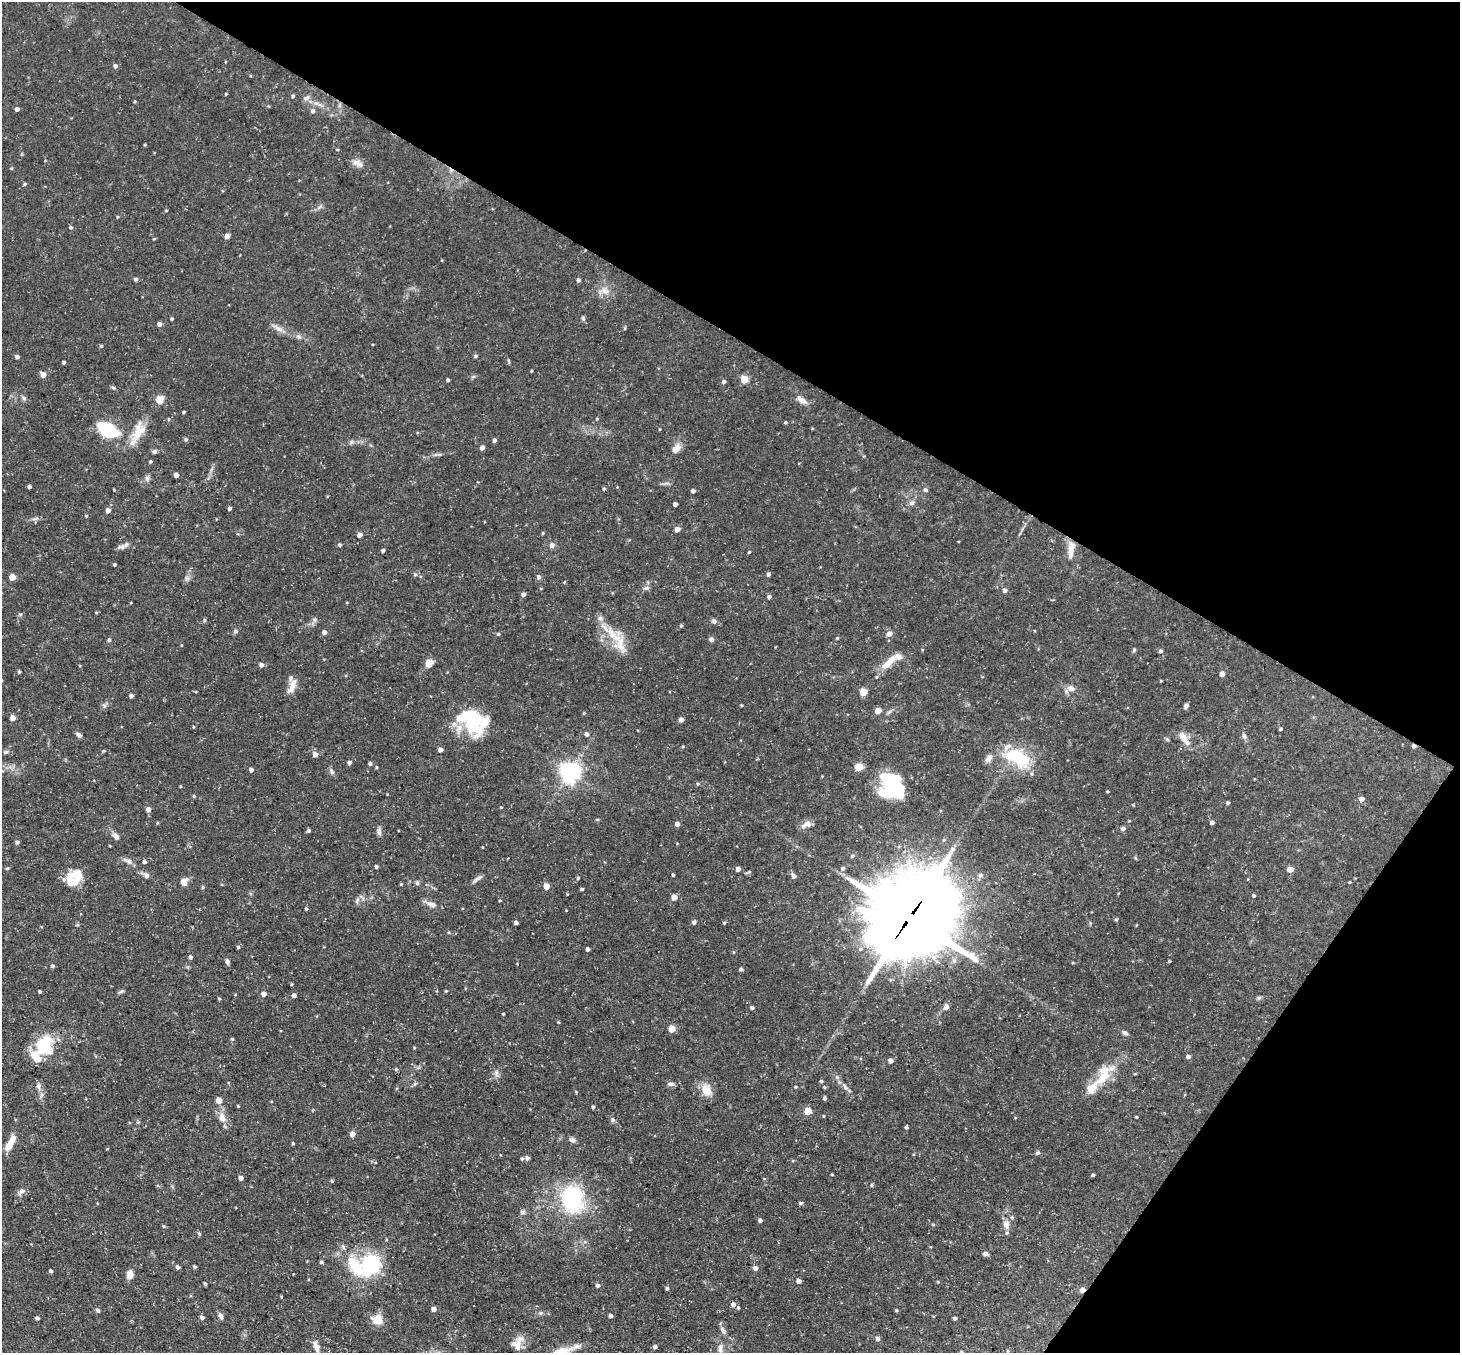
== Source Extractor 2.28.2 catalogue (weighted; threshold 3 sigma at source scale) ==
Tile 8 of 4 x 4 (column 4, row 2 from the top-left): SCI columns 4377-5834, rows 2993-4343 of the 5834 x 5843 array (HDU 1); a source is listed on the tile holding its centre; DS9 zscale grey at full resolution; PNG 1462 x 1355 px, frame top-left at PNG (2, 2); no overlay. Shown black and unused: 31% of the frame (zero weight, under 3 of 5 exposures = <1% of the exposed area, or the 3 px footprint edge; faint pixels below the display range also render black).
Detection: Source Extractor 2.28.2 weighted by HDU 2 'WHT'; one run over the whole footprint, this tile lists its part. Background 0.0791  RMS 0.0042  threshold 0.0187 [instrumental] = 3 sigma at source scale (4.5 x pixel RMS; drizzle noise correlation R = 1.50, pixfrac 1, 0.05/0.05 arcsec/px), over >= 5 px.
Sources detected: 305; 7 inside a brighter object's white glare — not listed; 18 inside a brighter listed object's ellipse — not listed separately; the other 280 listed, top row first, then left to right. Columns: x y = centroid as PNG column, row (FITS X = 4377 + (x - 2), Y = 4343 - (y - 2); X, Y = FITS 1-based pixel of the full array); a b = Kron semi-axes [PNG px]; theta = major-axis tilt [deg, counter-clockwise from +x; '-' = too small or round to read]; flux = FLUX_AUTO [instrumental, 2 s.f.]
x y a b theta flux
115 66 5 4 - 1.2
226 94 3 3 - 0.31
293 96 4 4 - 0.69
307 98 10 6 39 1.4
135 101 4 3 - 0.38
17 109 4 4 - 1.4
313 111 6 5 - 1.2
358 163 15 8 -27 2.4
11 168 5 3 - 0.38
25 184 5 4 - 0.51
320 207 10 3 40 0.86
166 210 4 3 - 0.34
117 217 4 3 - 0.37
71 227 5 4 - 0.65
227 236 4 4 - 2.7
154 239 4 3 - 0.4
136 279 5 4 - 0.85
578 280 4 4 - 1
605 291 12 8 -19 2.9
583 318 7 5 -76 0.74
172 319 3 3 - 0.54
159 324 4 4 - 1.9
625 328 5 3 - 0.4
278 329 14 5 -36 2.2
299 337 8 5 -30 1.1
101 346 4 4 - 0.51
475 356 5 4 - 0.66
17 357 4 4 - 1.2
64 362 3 3 - 0.72
532 371 4 3 - 0.34
43 374 5 4 - 3.4
744 379 5 5 - 11
448 380 3 3 - 0.77
724 382 5 4 - 0.96
113 388 6 4 -21 0.6
24 398 7 5 -19 0.98
160 400 5 5 - 13
802 400 15 7 -36 2.8
184 412 4 3 - 0.44
597 419 4 4 - 0.35
785 422 4 3 - 0.46
660 429 4 3 - 0.32
108 430 18 10 -30 28
138 431 29 13 61 8.1
186 439 5 4 - 0.76
494 440 4 4 - 1.3
482 448 4 4 - 2
676 449 13 9 49 3
154 451 6 5 - 0.93
151 462 4 4 - 0.55
176 475 4 4 - 2.1
147 478 8 6 -89 1.1
29 487 3 3 - 0.86
604 489 5 4 - 0.55
925 490 6 5 - 1.1
693 491 4 4 - 1.1
912 503 8 5 27 1.2
675 504 4 4 - 1.4
229 508 4 3 - 0.87
108 510 5 4 - 2.2
86 516 4 4 - 0.41
35 519 11 3 15 1
677 529 4 4 - 2.8
543 533 4 3 - 0.46
360 535 4 4 - 2.4
340 545 4 4 - 0.8
552 545 7 7 - 1.4
121 547 12 6 2 1.5
383 550 4 3 - 0.9
1071 550 24 8 83 4.4
749 552 4 3 - 0.39
114 564 3 3 - 0.59
415 574 6 4 1 0.59
768 574 4 4 - 1
12 577 4 4 - 5.6
539 577 6 5 - 1.1
187 578 7 5 -45 0.99
541 588 4 3 - 0.33
646 588 8 5 1 1.1
1005 590 5 5 - 1.3
523 594 4 4 - 1.3
769 597 5 4 - 1.1
20 614 6 4 0 0.59
315 620 7 6 - 1
714 621 7 6 - 1.1
681 626 4 4 - 0.52
235 631 7 5 21 0.78
324 632 4 4 - 2.1
498 634 5 4 - 0.53
889 634 6 5 - 2.8
837 638 4 3 - 0.37
711 639 6 5 - 0.97
109 640 5 4 - 0.81
620 643 33 14 -66 9.5
181 645 4 3 - 0.32
1134 650 6 4 47 0.55
1160 651 5 4 - 0.95
429 663 10 8 42 3.2
888 663 26 9 43 5.8
261 665 5 5 - 1.5
19 671 4 3 - 0.57
1222 674 5 4 - 2.1
1161 681 3 3 - 0.32
293 683 16 8 72 3.5
1071 688 11 8 -22 2.5
863 692 5 5 - 10
131 696 4 4 - 1
104 705 7 4 -19 0.75
1186 706 6 5 - 1.1
878 710 5 4 - 4.8
584 713 4 3 - 0.42
13 718 4 4 - 3.7
471 719 30 14 83 15
681 719 4 4 - 1.9
193 727 4 3 - 0.32
1280 729 4 4 - 0.57
587 734 5 5 - 1.2
79 735 8 5 -44 1.1
1244 736 9 6 -67 1.2
1182 737 15 8 -57 3.9
1167 739 5 5 - 0.58
1414 746 4 4 - 1.1
440 750 4 4 - 1.7
104 751 4 4 - 0.43
6 752 6 5 - 0.7
315 754 5 5 - 2.1
1017 757 34 18 -27 21
989 758 12 7 52 2.2
349 763 4 4 - 1.1
370 763 4 4 - 0.9
377 767 4 3 - 0.43
859 767 5 5 - 12
251 770 4 4 - 1.3
332 771 9 6 -60 1.1
570 772 7 7 - 260
698 784 5 4 - 0.47
892 786 34 14 63 15
194 796 4 4 - 0.53
1361 799 5 5 - 2.3
1228 803 4 4 - 0.67
501 807 4 3 - 0.32
148 809 5 5 - 1.8
1212 822 4 4 - 1.3
677 824 4 4 - 1.8
806 824 15 7 25 2.4
1123 828 5 5 - 1.2
308 830 4 4 - 0.85
379 832 9 6 -78 1.5
116 836 10 6 -62 1.5
17 842 5 5 - 0.72
482 847 3 2 - 0.27
853 856 6 4 21 0.62
128 861 14 6 -24 1.8
144 862 4 4 - 0.86
376 867 4 4 - 0.78
7 868 5 4 - 0.49
843 868 5 5 - 0.94
738 869 4 4 - 2
1290 869 5 4 - 4.8
146 875 8 6 -43 1.3
673 875 3 3 - 0.52
981 875 7 6 - 1.2
793 876 5 5 - 1.5
578 878 4 4 - 0.55
76 879 26 14 58 7.7
477 879 16 5 34 1.4
184 882 9 8 - 2.3
1350 882 4 3 - 0.32
417 883 6 5 - 0.78
401 884 4 3 - 0.39
546 886 5 4 - 4.6
203 887 5 4 - 0.51
582 889 4 3 - 0.61
1254 896 4 4 - 0.57
674 897 4 4 - 4
357 900 8 4 47 1
500 901 4 2 - 0.36
431 904 13 7 -21 2.6
306 909 4 4 - 0.5
910 917 30 26 43 4900
1116 920 5 4 - 0.52
694 922 5 5 - 0.93
516 923 4 3 - 1.2
724 923 4 4 - 0.46
238 947 4 4 - 0.6
588 949 4 4 - 1.2
733 952 5 3 - 0.34
190 957 4 4 - 0.84
227 961 9 4 -80 1
1169 961 3 3 - 0.41
1073 963 5 3 - 0.38
52 966 4 4 - 0.74
741 969 4 4 - 0.82
292 984 5 3 - 0.41
40 991 3 3 - 0.58
446 991 4 3 - 0.41
121 992 9 3 21 0.58
264 994 5 5 - 2.2
294 995 4 4 - 1.6
1259 998 7 5 20 0.7
219 999 4 3 - 0.49
946 1007 8 7 - 1.5
752 1008 4 3 - 0.88
503 1014 4 3 - 0.42
672 1029 5 5 - 8.4
1125 1033 7 5 -32 1.2
232 1039 4 4 - 0.55
44 1044 26 18 61 17
414 1048 4 3 - 0.36
1188 1056 5 4 - 1.1
891 1061 4 4 - 2.2
496 1072 8 6 -88 1.3
1102 1078 35 13 39 10
821 1081 4 3 - 0.56
671 1084 8 5 -3 1.2
39 1086 8 7 - 1.5
796 1087 4 4 - 0.42
845 1087 13 6 -56 1.8
706 1090 17 13 -65 5.2
576 1092 4 3 - 0.34
824 1098 4 4 - 0.76
219 1100 5 4 - 4.1
238 1106 3 3 - 0.31
593 1107 4 3 - 0.69
808 1111 5 4 - 9.4
222 1117 12 9 -74 3.6
1136 1117 3 2 - 0.45
613 1120 6 6 - 0.9
907 1127 3 3 - 0.73
352 1134 5 4 - 2.8
572 1140 8 6 -20 1.4
293 1143 4 3 - 0.45
10 1144 21 7 62 5.6
1038 1153 6 5 - 0.68
527 1158 5 5 - 1
522 1159 5 4 - 0.63
832 1174 4 2 - 0.36
1093 1175 4 3 - 0.59
241 1178 4 4 - 1.8
332 1181 4 4 - 0.51
872 1185 5 3 - 0.44
22 1191 10 6 47 1.8
572 1199 31 23 -74 37
800 1203 5 4 - 0.68
760 1220 4 4 - 1.2
933 1224 4 4 - 0.41
1006 1225 12 8 -84 2.7
199 1234 5 4 - 0.62
985 1254 6 5 - 1.2
321 1262 4 3 - 0.78
195 1266 5 3 - 0.56
177 1267 5 4 - 1
369 1267 32 25 42 27
755 1268 6 5 - 1.5
51 1271 4 4 - 0.83
130 1275 9 7 86 3
799 1281 4 4 - 2
205 1284 4 3 - 0.63
598 1285 5 5 - 0.98
667 1288 4 4 - 0.79
1082 1290 6 5 - 1.7
733 1304 6 5 - 1.3
738 1308 5 4 - 0.56
434 1309 4 4 - 2.3
97 1310 5 5 - 0.87
896 1310 4 4 - 0.41
540 1313 6 5 - 0.71
221 1316 9 5 -70 1.3
611 1316 4 4 - 1.3
202 1317 5 4 - 1.2
37 1318 4 4 - 0.76
955 1318 4 4 - 0.79
377 1320 10 8 -29 6.5
877 1339 5 5 - 1
518 1343 19 11 62 4.2
316 1346 14 6 -69 2.9
655 1347 4 4 - 1.1
720 1348 12 6 83 1.8
1008 1351 4 4 - 0.4
962 1352 4 3 - 0.38
Overlapping masked pixels (flux is a lower limit): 3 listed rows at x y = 1414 746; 910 917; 1082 1290
Isophote crosses this tile's border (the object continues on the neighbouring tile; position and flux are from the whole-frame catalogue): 1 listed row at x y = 962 1352